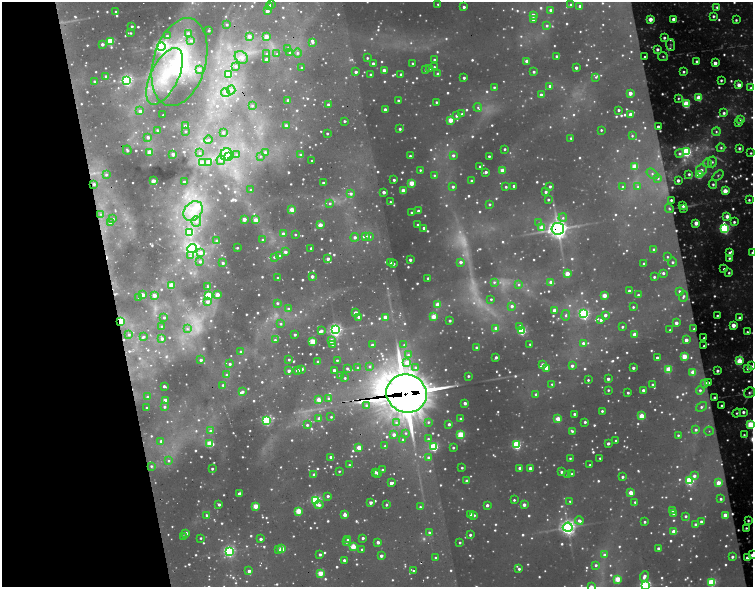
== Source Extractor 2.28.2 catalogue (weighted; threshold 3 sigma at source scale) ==
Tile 5 of 4 x 4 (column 1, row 2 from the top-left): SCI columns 1-1502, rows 2471-3639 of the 6564 x 5149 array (HDU 1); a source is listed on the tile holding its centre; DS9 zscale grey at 2 x 2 block average (1 PNG px = mean of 2 x 2 image px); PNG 755 x 589 px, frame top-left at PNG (2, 2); each listed source drawn as its Kron ellipse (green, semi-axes under 4 px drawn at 4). Shown black and unused: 15% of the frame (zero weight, under 2 of 5 exposures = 11% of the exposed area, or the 3 px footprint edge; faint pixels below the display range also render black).
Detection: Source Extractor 2.28.2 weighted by HDU 2 'WHT'; one run over the whole footprint, this tile lists its part. Background 0.195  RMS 0.044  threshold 0.196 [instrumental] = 3 sigma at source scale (4.5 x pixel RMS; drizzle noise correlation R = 1.50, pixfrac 1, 0.05/0.05 arcsec/px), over >= 5 px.
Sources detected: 1192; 112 too faint to see at this stretch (2 x 2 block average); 6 cosmic-ray / hot-pixel residue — neither listed nor drawn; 2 coinciding with a brighter row at this scale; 23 inside a brighter listed object's ellipse — not listed separately; of the other 1049, all 500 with FLUX_AUTO >= 14.3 (the completeness limit of this list) listed and drawn (549 fainter detections not listed), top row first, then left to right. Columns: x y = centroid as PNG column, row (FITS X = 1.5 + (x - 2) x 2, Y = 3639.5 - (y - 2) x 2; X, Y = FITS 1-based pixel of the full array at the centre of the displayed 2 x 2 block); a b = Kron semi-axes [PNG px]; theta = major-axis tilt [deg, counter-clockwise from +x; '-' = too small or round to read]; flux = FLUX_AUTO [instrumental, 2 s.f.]
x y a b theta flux
271 4 3 2 - 17
438 4 2 2 - 15
571 5 2 2 - 31
269 6 3 2 - 38
580 6 2 2 - 63
464 7 2 2 - 32
717 7 3 3 - 24
551 10 2 2 - 65
267 11 2 2 - 74
116 12 2 2 - 23
533 15 2 2 - 89
713 16 3 3 - 22
533 19 2 2 - 45
650 19 3 3 - 110
673 19 3 2 - 64
736 20 3 2 - 17
227 24 2 2 - 18
132 26 2 2 - 26
547 26 3 3 - 19
209 30 2 2 - 19
131 33 3 3 - 15
188 33 3 3 - 39
167 36 3 3 - 31
249 36 3 3 - 79
266 37 3 2 - 190
664 38 3 3 - 27
191 40 3 3 - 17
110 41 3 3 - 560
312 42 3 3 - 30
102 44 2 2 - 46
670 45 6 4 -84 16
161 47 4 4 - 2800
288 48 3 3 - 18
657 49 3 3 - 37
290 53 3 3 - 20
297 53 4 3 - 23
267 54 4 3 - 21
277 54 3 3 - 16
556 56 2 2 - 15
241 57 7 5 -39 86
645 57 2 2 - 14
663 57 5 3 - 17
367 58 2 2 - 16
266 59 2 2 - 61
434 60 2 2 - 27
527 61 2 2 - 95
697 61 3 2 - 26
179 62 45 26 74 1100
373 63 2 2 - 40
413 63 2 2 - 20
715 63 2 2 - 76
236 66 3 3 - 35
434 67 2 2 - 16
302 68 2 2 - 20
430 68 2 2 - 31
576 68 2 2 - 36
199 69 4 3 - 38
384 70 2 2 - 100
425 70 2 2 - 15
356 72 2 2 - 40
534 72 2 2 - 24
684 72 3 3 - 18
228 74 3 3 - 390
371 74 2 2 - 28
401 74 2 2 - 29
438 74 2 2 - 61
106 76 2 2 - 20
164 76 30 14 64 640
596 77 4 3 - 15
464 78 2 2 - 27
127 80 3 3 - 1900
721 80 2 2 - 20
94 81 2 2 - 19
739 85 3 3 - 100
550 86 3 3 - 38
494 87 2 2 - 19
751 88 3 3 - 28
231 90 4 4 - 26
225 93 4 4 - 34
630 93 2 2 - 110
541 95 3 2 - 45
699 97 3 3 - 210
678 98 4 3 - 17
288 100 2 2 - 38
398 100 2 2 - 23
436 102 2 2 - 17
328 104 2 2 - 33
686 104 3 3 - 530
252 106 2 2 - 15
478 107 4 4 - 21
385 109 2 2 - 50
619 110 2 2 - 22
140 111 2 2 - 45
724 113 3 3 - 29
462 114 3 3 - 14
630 114 2 2 - 93
163 115 2 2 - 15
456 116 3 2 - 30
741 119 4 4 - 24
450 120 3 3 - 220
344 121 2 2 - 18
738 123 3 3 - 22
286 125 3 3 - 35
185 126 3 2 - 40
658 127 2 2 - 34
400 129 2 2 - 22
157 130 3 2 - 16
601 130 2 2 - 15
185 131 2 2 - 15
223 132 3 2 - 25
716 132 4 4 - 22
327 133 2 2 - 16
632 136 3 3 - 16
148 137 3 3 - 47
571 138 2 2 - 17
209 140 4 3 - 25
721 148 4 4 - 21
739 148 3 3 - 25
505 149 2 2 - 18
127 150 4 3 - 23
150 152 3 2 - 140
265 152 3 3 - 28
686 152 4 3 - 1000
200 153 3 3 - 17
751 153 3 2 - 16
173 154 2 2 - 58
226 154 6 5 - 81
236 154 3 3 - 19
680 154 4 3 - 22
301 155 3 2 - 39
453 155 3 3 - 30
260 156 4 3 - 14
410 156 2 2 - 21
489 156 2 2 - 22
228 157 3 3 - 200
221 160 5 4 - 39
312 161 2 2 - 14
202 162 4 3 - 26
209 162 3 3 - 92
712 162 5 4 - 29
707 163 5 4 - 28
480 166 2 2 - 20
635 166 3 3 - 330
420 170 2 2 - 17
502 170 2 2 - 130
701 170 5 5 - 62
486 172 3 2 - 33
106 174 4 3 - 26
652 174 6 3 -39 21
689 174 4 4 - 28
434 175 3 3 - 16
699 175 3 3 - 390
718 175 6 4 40 20
658 178 3 3 - 18
394 180 2 2 - 29
678 180 2 2 - 41
153 181 2 2 - 180
472 181 2 2 - 41
184 182 2 2 - 36
323 183 2 2 - 25
411 183 3 2 - 260
94 184 3 3 - 30
713 184 4 4 - 28
514 186 2 2 - 46
550 186 2 2 - 24
453 187 2 2 - 29
506 187 2 2 - 17
623 187 3 3 - 21
638 187 3 3 - 15
251 190 2 2 - 15
403 191 2 2 - 150
725 191 3 3 - 210
384 192 2 2 - 57
546 192 2 2 - 30
351 193 3 3 - 29
548 199 2 2 - 19
671 200 2 2 - 24
749 200 3 3 - 19
390 202 2 2 - 15
330 203 3 3 - 20
489 204 2 2 - 20
683 205 3 2 - 39
683 208 3 2 - 30
669 209 5 3 - 17
292 210 2 2 - 260
193 211 11 8 48 230
418 211 2 2 - 45
412 212 2 2 - 23
101 214 3 3 - 15
727 216 3 3 - 75
563 218 4 4 - 23
113 219 3 3 - 21
244 219 2 2 - 100
256 220 2 2 - 170
196 221 5 5 - 58
110 222 3 3 - 46
734 222 3 3 - 26
539 223 4 4 - 14
696 223 3 3 - 140
320 225 2 2 - 190
418 225 2 2 - 24
542 227 3 3 - 170
424 228 2 2 - 47
725 228 4 3 - 1500
558 229 6 6 - 5500
190 232 3 3 - 560
283 234 2 2 - 68
295 234 2 2 - 15
366 236 3 3 - 27
369 236 3 3 - 22
355 237 4 3 - 40
262 240 3 3 - 17
217 241 2 2 - 33
192 248 4 4 - 2500
237 248 2 2 - 14
311 248 2 2 - 20
654 249 4 2 - 27
285 252 2 2 - 46
201 253 4 3 - 73
729 253 3 3 - 25
752 253 3 3 - 20
190 256 4 4 - 20
280 256 3 3 - 36
274 257 3 3 - 18
667 257 3 3 - 19
730 258 4 3 - 22
328 259 2 2 - 53
410 260 2 2 - 38
200 261 3 3 - 29
460 262 3 3 - 39
672 262 4 4 - 36
223 263 3 2 - 27
391 263 2 2 - 17
644 263 2 2 - 21
393 264 2 2 - 22
724 269 2 2 - 19
663 273 3 3 - 31
729 273 3 3 - 18
567 274 3 2 - 170
312 276 2 2 - 50
654 277 2 2 - 19
278 278 2 2 - 28
428 278 2 2 - 20
494 282 4 3 - 18
551 282 2 2 - 130
519 284 4 3 - 16
171 285 3 2 - 230
208 287 2 2 - 37
629 291 2 2 - 25
679 291 3 3 - 22
143 295 2 2 - 68
154 295 2 2 - 92
217 295 2 2 - 150
604 295 3 2 - 160
638 295 2 2 - 25
209 296 3 3 - 630
683 296 5 3 - 23
139 298 2 2 - 23
491 299 2 2 - 17
207 302 3 3 - 42
277 303 3 2 - 22
438 304 3 2 - 180
512 306 3 3 - 35
633 307 2 2 - 17
288 309 3 3 - 26
554 310 2 2 - 77
356 313 2 2 - 120
584 314 4 3 - 1700
566 315 5 3 - 18
605 315 2 2 - 47
717 315 2 2 - 17
164 317 2 2 - 23
359 317 2 2 - 55
385 317 2 2 - 92
433 317 3 2 - 190
739 318 3 3 - 34
601 320 3 3 - 35
121 321 3 2 - 570
450 321 2 2 - 27
676 323 2 2 - 51
281 324 3 3 - 16
733 325 3 3 - 140
162 326 2 2 - 25
520 326 4 3 - 26
622 327 2 2 - 20
496 328 2 2 - 100
187 329 3 3 - 17
694 329 2 2 - 17
335 330 4 4 - 2400
670 330 2 2 - 15
321 331 2 2 - 39
522 331 3 3 - 740
747 332 3 3 - 15
129 334 3 3 - 18
634 334 2 2 - 98
295 335 2 2 - 28
143 337 4 2 - 21
162 338 2 2 - 41
704 338 2 2 - 22
275 340 3 3 - 23
686 340 2 2 - 73
331 341 2 2 - 130
313 342 3 3 - 410
583 343 3 3 - 35
530 344 2 2 - 16
333 345 2 2 - 21
372 345 2 2 - 33
404 345 3 3 - 16
704 346 2 2 - 17
477 348 2 2 - 33
241 352 3 3 - 23
408 355 4 4 - 31
684 356 3 2 - 270
496 357 2 2 - 33
657 357 2 2 - 30
289 359 2 2 - 15
201 360 3 3 - 37
337 360 2 2 - 16
739 361 3 3 - 330
318 362 2 2 - 31
407 363 3 3 - 150
230 364 2 2 - 23
543 365 3 2 - 51
369 366 3 3 - 15
572 366 3 3 - 34
751 366 3 3 - 14
415 367 4 4 - 28
347 368 2 2 - 22
358 368 2 2 - 17
546 368 3 2 - 81
633 368 2 2 - 37
748 368 3 3 - 46
302 369 2 2 - 29
669 369 3 3 - 330
297 370 2 2 - 87
334 370 2 2 - 38
289 371 2 2 - 38
717 371 3 2 - 32
693 372 3 3 - 180
227 375 3 3 - 24
340 376 3 2 - 24
468 376 2 2 - 20
345 378 2 2 - 16
608 379 2 2 - 40
588 380 2 2 - 16
705 383 3 3 - 65
709 383 2 2 - 22
552 384 3 2 - 16
223 385 3 2 - 18
653 385 2 2 - 25
164 386 3 2 - 31
608 390 2 2 - 18
643 390 2 2 - 52
700 390 4 4 - 36
242 392 3 2 - 37
407 393 20 19 - 35000
628 393 2 2 - 19
749 393 6 5 - 28
536 394 3 2 - 21
148 397 3 3 - 20
714 397 2 2 - 20
329 398 3 3 - 25
165 400 2 2 - 150
319 400 2 2 - 200
465 403 2 2 - 51
366 405 3 3 - 22
722 406 2 2 - 19
164 407 2 2 - 22
701 407 6 4 36 40
147 408 2 2 - 21
602 411 2 2 - 17
743 412 3 3 - 35
737 413 4 4 - 21
574 414 2 2 - 26
642 416 3 3 - 280
331 417 2 2 - 16
319 419 2 2 - 73
461 419 2 2 - 48
558 419 3 2 - 190
267 420 3 3 - 1300
396 422 4 4 - 28
428 422 3 3 - 16
585 422 2 2 - 25
449 424 2 2 - 34
307 425 2 2 - 24
750 425 3 3 - 490
696 430 4 3 - 29
210 431 3 3 - 31
572 431 3 2 - 24
709 431 5 4 - 28
406 433 3 3 - 15
394 435 2 2 - 61
461 435 3 3 - 490
678 435 2 2 - 16
744 435 3 3 - 15
403 439 3 3 - 15
428 439 3 2 - 23
161 441 3 3 - 27
616 441 2 2 - 19
608 443 3 2 - 28
210 444 3 3 - 370
517 445 3 3 - 910
385 446 2 2 - 26
434 447 3 3 - 890
359 448 2 2 - 170
453 448 2 2 - 19
331 457 2 2 - 38
428 457 3 3 - 35
570 458 2 2 - 15
600 458 2 2 - 15
169 461 3 3 - 15
349 465 2 2 - 15
590 465 2 2 - 19
151 466 3 3 - 19
462 468 2 2 - 17
520 468 2 2 - 63
530 468 2 2 - 63
212 469 2 2 - 23
382 470 2 2 - 25
339 471 2 2 - 16
375 472 2 2 - 27
561 472 2 2 - 23
378 473 3 2 - 52
572 474 2 2 - 14
314 475 2 2 - 55
568 475 2 2 - 30
694 476 3 3 - 38
622 477 2 2 - 28
467 481 2 2 - 71
690 481 3 3 - 930
391 483 3 2 - 57
718 483 3 2 - 130
631 493 3 2 - 180
239 494 2 2 - 57
328 496 2 2 - 35
721 499 2 2 - 21
316 500 3 3 - 1300
514 500 2 2 - 15
570 501 3 2 - 15
371 502 2 2 - 47
635 502 2 2 - 18
219 504 2 2 - 33
319 505 4 3 - 39
386 505 2 2 - 18
487 505 2 2 - 39
524 505 2 2 - 63
255 506 3 2 - 270
420 507 2 2 - 19
673 510 2 2 - 86
298 511 3 3 - 360
471 514 2 2 - 34
674 514 3 2 - 39
207 515 3 2 - 33
345 515 3 2 - 110
474 515 2 2 - 29
725 515 3 2 - 140
685 516 3 2 - 25
579 521 4 3 - 41
748 521 3 2 - 20
645 522 2 2 - 18
701 522 2 2 - 35
696 524 2 2 - 39
568 527 5 4 - 3400
746 528 2 2 - 15
674 531 3 2 - 120
429 532 2 2 - 20
186 533 2 2 - 62
470 535 2 2 - 24
184 536 2 2 - 17
200 538 2 2 - 16
363 538 2 2 - 29
261 539 2 2 - 42
348 539 2 2 - 28
346 542 3 3 - 26
378 542 2 2 - 53
460 542 2 2 - 15
353 547 3 2 - 330
282 549 3 2 - 280
362 549 2 2 - 19
659 549 2 2 - 61
278 550 3 3 - 18
229 551 4 3 - 1900
320 554 2 2 - 32
604 555 3 3 - 31
752 555 2 2 - 44
381 556 2 2 - 44
732 557 3 3 - 36
435 558 2 2 - 17
747 558 3 2 - 40
344 560 2 2 - 35
596 565 3 3 - 24
519 569 2 2 - 24
249 571 2 2 - 49
414 571 2 2 - 25
320 573 3 2 - 260
644 576 5 3 - 58
618 579 3 3 - 320
712 582 3 3 - 760
591 586 3 3 - 19
645 586 4 3 - 1500
Overlapping masked pixels (flux is a lower limit): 3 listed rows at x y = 558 229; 121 321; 407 393
Isophote crosses this tile's border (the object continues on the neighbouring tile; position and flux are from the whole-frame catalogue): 6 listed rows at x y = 752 253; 750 425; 752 555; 712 582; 591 586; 645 586